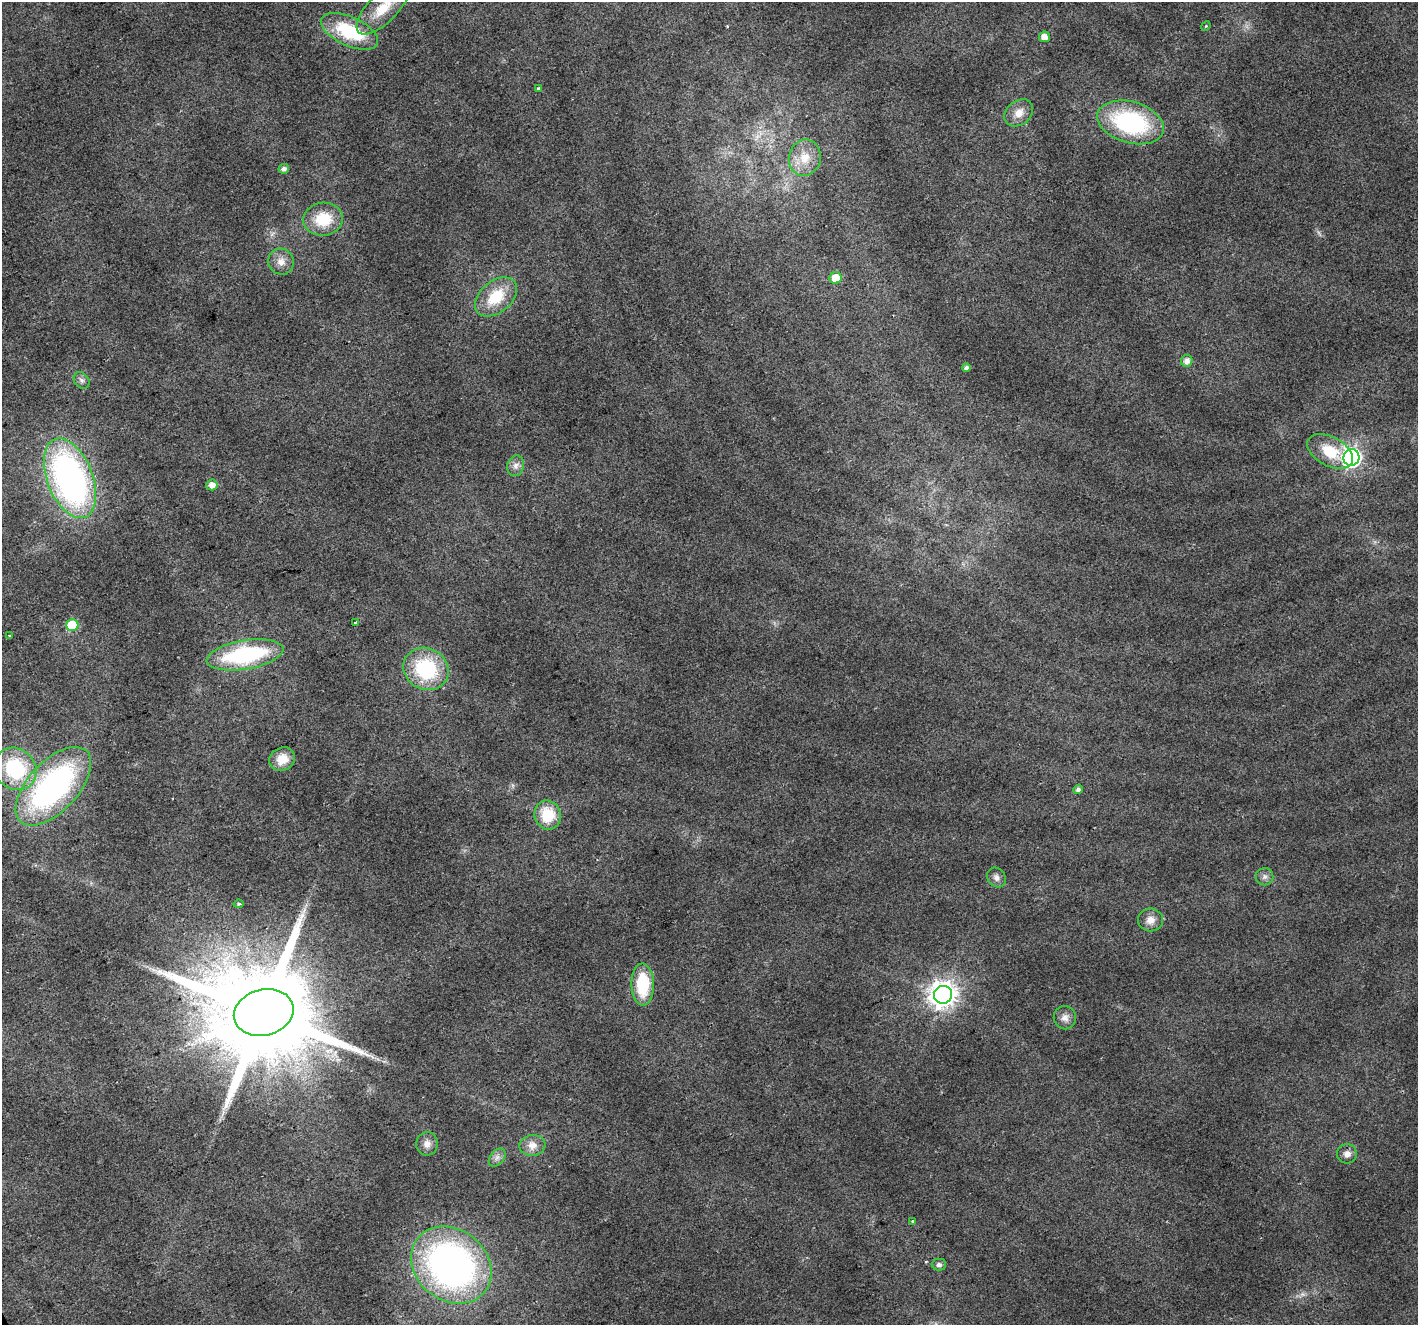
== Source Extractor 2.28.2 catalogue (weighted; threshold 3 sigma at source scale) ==
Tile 7 of 4 x 4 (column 3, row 2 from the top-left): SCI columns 2837-4252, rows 2796-4118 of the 5669 x 5532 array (HDU 1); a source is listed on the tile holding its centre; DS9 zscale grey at full resolution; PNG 1420 x 1327 px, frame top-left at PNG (2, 2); each listed source drawn as its Kron ellipse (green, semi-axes under 4 px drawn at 4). Shown black and unused: <1% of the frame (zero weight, under 2 of 3 exposures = <1% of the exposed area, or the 3 px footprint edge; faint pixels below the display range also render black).
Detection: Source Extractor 2.28.2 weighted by HDU 2 'WHT'; one run over the whole footprint, this tile lists its part. Background 0.0315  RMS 0.0071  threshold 0.0318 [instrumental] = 3 sigma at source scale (4.5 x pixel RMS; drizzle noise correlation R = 1.50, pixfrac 1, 0.0396/0.0396 arcsec/px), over >= 5 px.
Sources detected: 48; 1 too faint to see at this stretch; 1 long thin detection or spike segment (spike, bleed or trail) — neither listed nor drawn; the other 46 listed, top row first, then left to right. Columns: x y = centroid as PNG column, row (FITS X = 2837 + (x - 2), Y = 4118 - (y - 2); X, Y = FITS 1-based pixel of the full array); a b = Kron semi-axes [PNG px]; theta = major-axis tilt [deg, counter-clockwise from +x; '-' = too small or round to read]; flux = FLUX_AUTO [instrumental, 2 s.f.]
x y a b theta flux
383 8 34 14 45 24
1206 26 5 4 - 0.81
349 31 31 14 -25 45
1044 37 5 5 - 6.2
538 88 3 3 - 2.7
1019 113 16 12 39 8.3
1131 122 34 20 -16 92
805 158 18 16 79 14
284 169 5 4 - 3.1
323 219 20 16 9 26
281 262 13 12 - 6.9
836 278 6 6 - 15
496 297 24 15 40 26
1187 361 6 5 - 4.8
966 368 4 4 - 2.5
82 380 9 7 -51 2.8
1330 451 25 14 -29 22
1351 457 8 8 - 360
516 466 10 8 74 3.8
70 478 42 23 -69 270
212 485 5 5 - 5.3
356 622 3 3 - 1.7
72 625 6 6 - 38
10 636 3 3 - 3.6
245 655 39 14 10 85
426 669 23 20 -29 58
282 759 13 11 26 10
15 769 22 20 -41 53
53 786 48 25 47 180
1078 789 5 4 - 2.4
548 815 14 13 - 25
996 877 10 9 - 3.6
1265 877 9 8 - 3
238 904 5 3 - 0.92
1150 920 12 11 - 6.3
643 984 21 11 -89 36
943 995 9 9 - 790
264 1012 30 23 14 21000
1065 1018 11 11 - 5.4
427 1144 12 11 - 5.4
532 1145 13 10 8 6.7
1347 1154 10 9 - 4.3
497 1157 10 7 50 3.4
913 1221 3 3 - 1.4
451 1265 43 35 -39 300
939 1265 7 6 - 2.6
Isophote crosses this tile's border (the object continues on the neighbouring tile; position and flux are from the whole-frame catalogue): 1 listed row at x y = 383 8